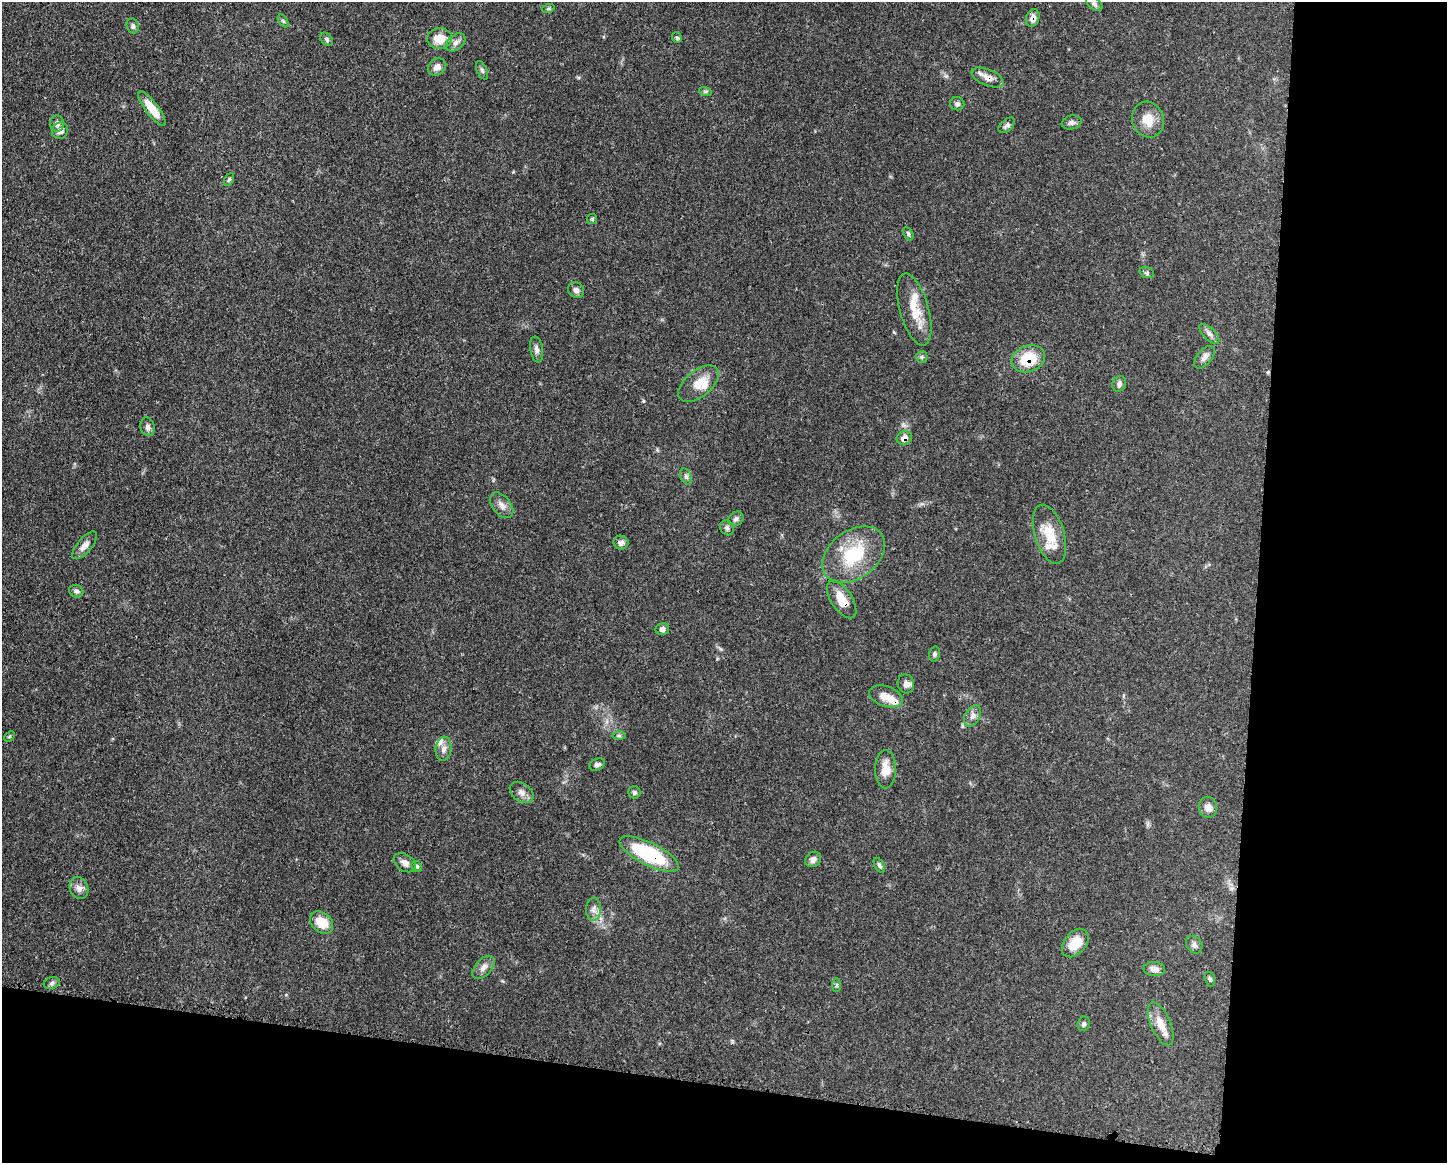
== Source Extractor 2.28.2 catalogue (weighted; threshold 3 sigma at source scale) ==
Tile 12 of 3 x 4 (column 3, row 4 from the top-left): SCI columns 3002-4446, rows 7-1167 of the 4670 x 4658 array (HDU 1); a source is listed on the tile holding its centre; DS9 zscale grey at full resolution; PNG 1449 x 1165 px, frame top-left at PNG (2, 2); each listed source drawn as its Kron ellipse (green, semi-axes under 4 px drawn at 4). Shown black and unused: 20% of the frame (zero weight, under 3 of 4 exposures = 1% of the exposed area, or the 3 px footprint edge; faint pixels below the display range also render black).
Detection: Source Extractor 2.28.2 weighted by HDU 2 'WHT'; one run over the whole footprint, this tile lists its part. Background 0.055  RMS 0.0032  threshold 0.0145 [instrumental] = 3 sigma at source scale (4.5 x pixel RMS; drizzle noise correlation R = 1.50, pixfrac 1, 0.05/0.05 arcsec/px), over >= 5 px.
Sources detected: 81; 6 inside a brighter listed object's ellipse — not listed separately; the other 75 listed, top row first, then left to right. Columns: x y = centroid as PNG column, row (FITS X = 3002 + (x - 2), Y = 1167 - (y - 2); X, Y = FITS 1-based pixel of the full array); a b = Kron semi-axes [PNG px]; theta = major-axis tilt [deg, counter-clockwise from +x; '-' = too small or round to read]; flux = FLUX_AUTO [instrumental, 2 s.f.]
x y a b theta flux
1094 4 9 5 -39 0.95
548 9 6 4 19 0.42
1033 18 9 6 70 1.9
283 21 7 4 -53 0.46
133 26 7 6 - 0.82
677 37 5 5 - 0.51
440 38 12 10 -1 5.2
327 39 8 5 -44 0.65
456 42 11 7 40 1.4
437 67 10 8 36 1.8
482 70 10 5 -66 0.74
988 77 17 8 -22 2.7
705 91 6 4 -18 0.5
957 104 7 6 - 0.92
152 109 21 6 -53 6.3
1148 120 18 16 -70 5.2
1072 122 10 7 10 1.1
57 124 8 7 - 1.3
1007 125 10 5 41 0.91
60 131 9 7 56 1.4
229 179 7 4 63 0.53
592 219 5 5 - 0.5
908 234 7 4 -63 0.65
1147 273 7 5 -19 0.61
576 290 8 7 - 1.4
914 309 37 14 -74 7.7
1209 334 13 6 -44 1.3
537 350 13 6 -80 1.3
922 357 6 5 - 0.59
1204 357 13 7 50 1.7
1028 359 17 13 19 11
698 384 24 13 39 5.3
1119 384 8 6 63 1.1
148 427 9 7 -79 1.2
904 438 8 6 20 2.1
686 476 8 5 -63 0.76
502 505 14 9 -50 2
736 519 8 6 33 0.91
727 528 8 6 -55 0.9
1049 534 30 14 -73 8
621 543 7 6 - 1.4
85 545 17 7 50 2.2
853 555 35 24 36 18
76 591 7 6 - 0.89
842 599 21 10 -56 6.3
662 629 7 6 - 1.1
934 654 8 5 76 0.63
906 684 9 8 - 1.4
886 696 17 10 -19 3.2
973 716 11 7 60 1.6
9 736 6 3 44 0.36
619 736 7 4 0 0.6
443 749 12 8 83 1.8
597 765 8 6 26 0.91
885 769 19 10 90 4.2
522 792 13 9 -36 1.8
634 792 6 6 - 0.71
1208 807 10 9 - 2.4
649 854 32 11 -26 25
813 859 9 7 40 1.4
405 863 12 8 -34 2
879 865 8 4 -59 0.73
417 866 6 5 - 0.55
79 888 11 9 -68 1.9
593 909 11 7 89 1.7
322 922 13 9 -41 6.1
1075 943 16 11 50 6.1
1194 945 9 7 -55 1.2
483 967 14 8 48 1.9
1154 969 11 7 -5 1.8
1210 979 7 5 -73 0.59
52 983 8 6 18 0.78
837 985 7 4 89 0.6
1084 1024 7 6 - 0.76
1161 1024 23 10 -66 4.4
Overlapping masked pixels (flux is a lower limit): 6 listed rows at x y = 1033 18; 988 77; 1028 359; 904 438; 842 599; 649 854